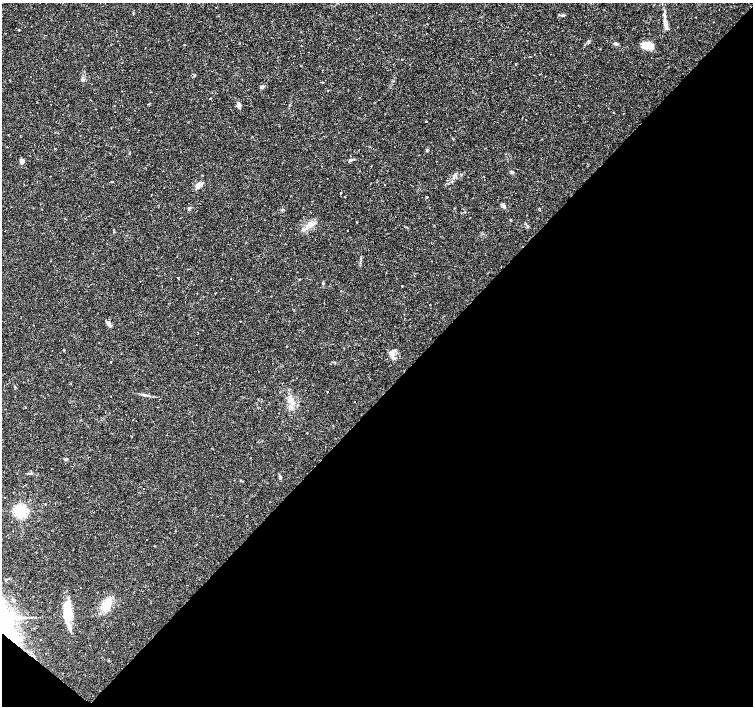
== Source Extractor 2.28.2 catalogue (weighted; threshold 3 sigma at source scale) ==
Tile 15 of 4 x 4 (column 3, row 4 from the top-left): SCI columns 3006-4506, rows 230-1636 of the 6008 x 6021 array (HDU 1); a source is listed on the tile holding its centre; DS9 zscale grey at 2 x 2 block average (1 PNG px = mean of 2 x 2 image px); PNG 755 x 708 px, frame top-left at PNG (2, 3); no overlay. Shown black and unused: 45% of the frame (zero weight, under 2 of 3 exposures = <1% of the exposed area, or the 3 px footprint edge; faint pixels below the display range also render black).
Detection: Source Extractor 2.28.2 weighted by HDU 2 'WHT'; one run over the whole footprint, this tile lists its part. Background 0.0366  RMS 0.0033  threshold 0.0148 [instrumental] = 3 sigma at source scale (4.5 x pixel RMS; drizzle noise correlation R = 1.50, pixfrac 1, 0.0396/0.0396 arcsec/px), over >= 5 px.
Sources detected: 113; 32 cosmic-ray / hot-pixel residue — not listed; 6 inside a brighter listed object's ellipse — not listed separately; the other 75 listed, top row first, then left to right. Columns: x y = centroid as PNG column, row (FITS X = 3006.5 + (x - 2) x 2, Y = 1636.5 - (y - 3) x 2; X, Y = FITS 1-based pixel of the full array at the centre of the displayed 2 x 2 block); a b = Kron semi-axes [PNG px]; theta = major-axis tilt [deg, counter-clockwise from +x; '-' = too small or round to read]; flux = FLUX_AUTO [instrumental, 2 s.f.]
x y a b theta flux
562 15 4 3 - 1.1
696 17 2 2 - 0.53
665 23 7 4 84 2.7
19 30 2 2 - 0.6
616 43 6 4 -51 1.3
647 45 12 8 -10 8.6
103 63 2 2 - 0.23
516 64 3 2 - 0.37
194 75 4 2 - 0.6
82 79 5 4 - 1.9
149 83 2 2 - 0.87
262 87 4 4 - 1.6
210 98 2 2 - 0.61
238 105 5 4 - 3.2
426 121 2 2 - 1.2
44 148 2 2 - 0.25
55 148 2 2 - 0.91
166 149 2 2 - 0.31
427 150 4 3 - 0.73
318 158 2 2 - 0.27
38 159 2 2 - 0.28
351 160 6 3 2 1.5
22 161 6 4 72 2.5
511 172 4 3 - 1.2
461 174 2 2 - 0.79
112 181 2 2 - 2.9
199 185 8 4 43 5.5
427 197 2 2 - 1.1
503 206 6 3 -46 2
430 207 2 2 - 0.76
189 208 4 3 - 0.82
282 210 3 2 - 0.61
265 220 2 2 - 0.26
510 220 4 2 - 0.47
310 225 12 6 32 5.7
50 261 2 2 - 0.55
178 278 2 2 - 1.6
231 279 2 2 - 1.3
300 279 2 2 - 1.2
309 279 2 2 - 0.55
323 284 3 3 - 0.75
402 286 2 2 - 2.1
185 301 2 2 - 3.1
429 304 2 2 - 0.32
240 321 2 2 - 0.4
109 324 8 4 -52 2.4
202 330 2 2 - 0.71
197 332 2 2 - 0.33
286 346 2 2 - 0.45
395 350 4 4 - 1.3
52 351 2 2 - 0.39
393 357 8 3 -27 1.9
111 362 2 2 - 0.58
15 387 4 2 - 0.53
221 388 2 2 - 0.33
327 391 2 2 - 0.56
146 395 8 2 -15 1.5
111 396 2 2 - 0.32
289 399 9 6 -68 4.4
354 401 2 2 - 0.77
25 407 2 2 - 0.37
66 459 4 2 - 0.52
144 489 2 2 - 0.83
14 492 2 2 - 0.29
46 503 2 2 - 0.36
20 510 4 4 - 180
175 531 2 2 - 0.31
146 540 2 2 - 2.1
13 600 5 3 - 1.4
106 605 13 8 62 14
67 615 20 11 -81 19
80 631 2 2 - 0.81
40 639 2 2 - 0.22
18 640 12 4 14 3.5
46 654 2 2 - 0.29
Overlapping masked pixels (flux is a lower limit): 1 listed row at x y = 18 640
Diffuse or blended objects may show on this block-average render without a row.